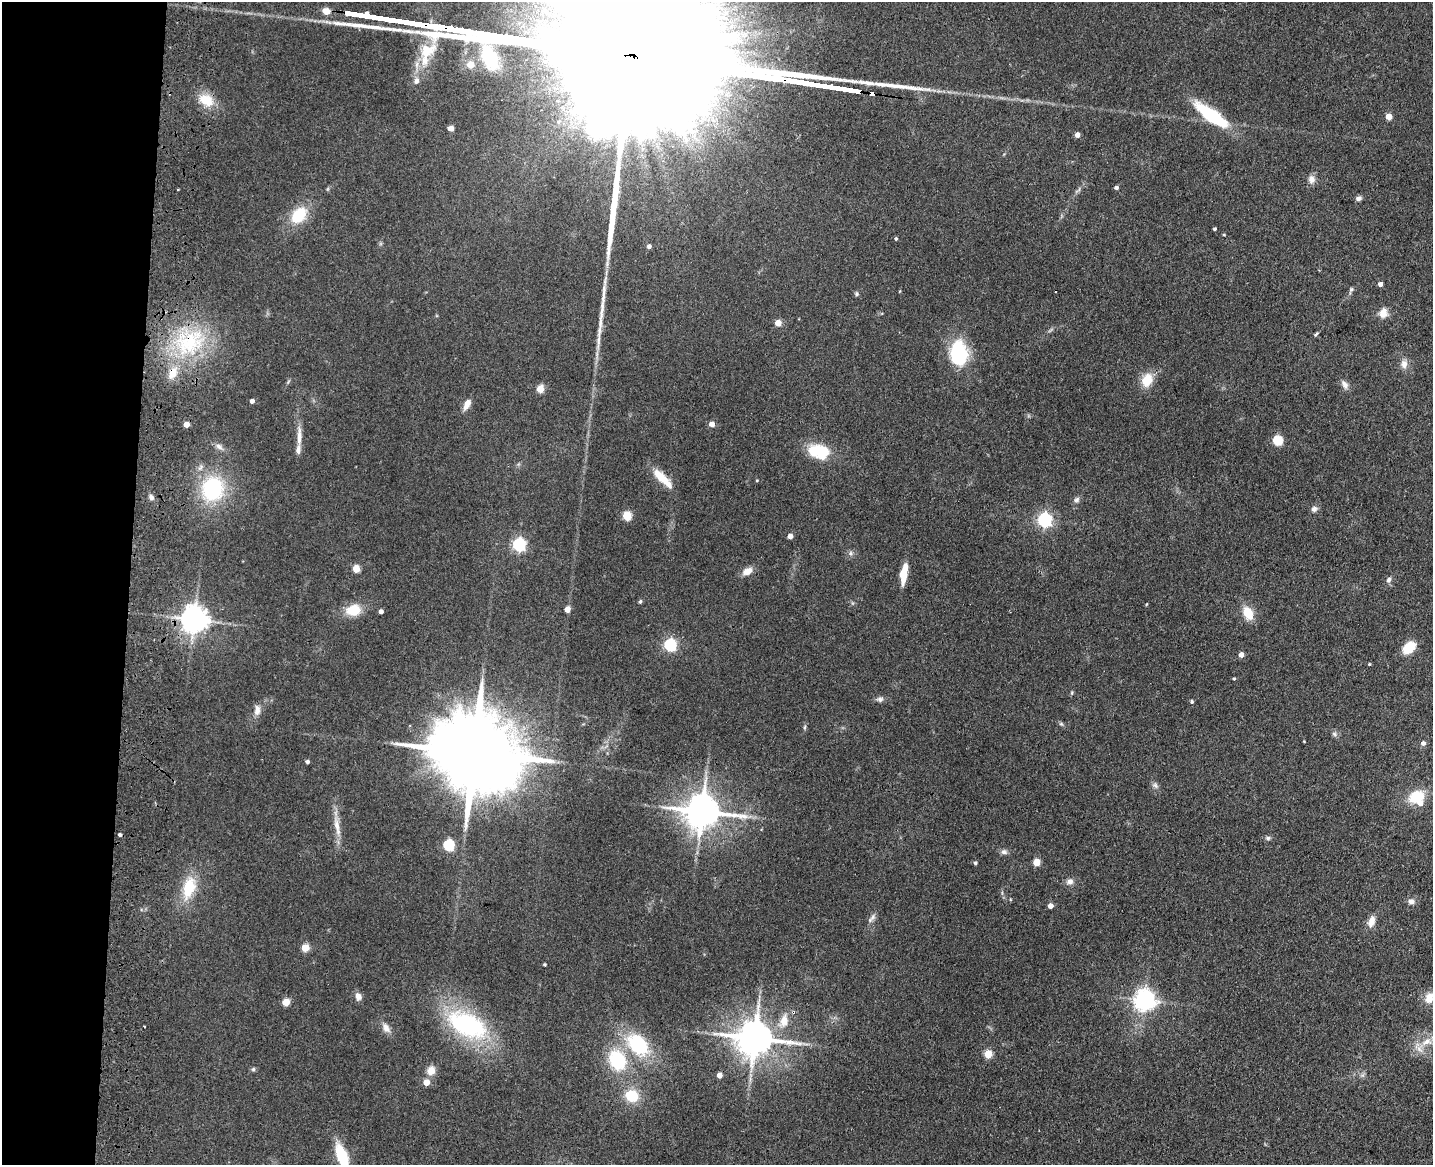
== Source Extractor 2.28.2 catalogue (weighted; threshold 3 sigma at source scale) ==
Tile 4 of 3 x 4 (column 1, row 2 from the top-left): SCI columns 333-1763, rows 2344-3506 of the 4844 x 4686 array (HDU 1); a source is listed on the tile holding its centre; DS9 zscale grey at full resolution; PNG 1435 x 1167 px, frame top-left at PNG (2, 2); no overlay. Shown black and unused: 9% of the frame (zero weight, under 3 of 4 exposures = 6% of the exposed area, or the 3 px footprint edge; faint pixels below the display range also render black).
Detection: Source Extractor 2.28.2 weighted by HDU 2 'WHT'; one run over the whole footprint, this tile lists its part. Background 0.0939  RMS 0.0065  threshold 0.0295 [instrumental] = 3 sigma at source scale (4.5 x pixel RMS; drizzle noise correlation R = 1.50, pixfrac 1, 0.05/0.05 arcsec/px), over >= 5 px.
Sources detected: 127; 1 inside a brighter object's white glare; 3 cosmic-ray / hot-pixel residue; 1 long thin detection or spike segment (spike, bleed or trail) — not listed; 5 inside a brighter listed object's ellipse — not listed separately; the other 117 listed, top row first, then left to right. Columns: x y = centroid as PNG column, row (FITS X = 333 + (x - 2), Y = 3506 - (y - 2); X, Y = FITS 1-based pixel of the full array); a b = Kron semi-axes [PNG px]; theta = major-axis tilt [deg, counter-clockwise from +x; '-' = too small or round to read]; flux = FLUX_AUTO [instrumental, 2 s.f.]
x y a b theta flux
326 11 9 7 -27 5
392 20 13 3 -7 1500
414 23 12 3 -7 1600
436 27 12 3 -6 1900
427 53 36 19 65 25
470 64 11 10 - 6.8
800 82 17 3 -8 2700
823 86 16 3 -8 2300
846 89 16 3 -8 2200
873 93 4 4 - 39
206 100 22 15 -28 13
1211 115 43 13 -35 39
1389 117 4 4 - 10
558 122 5 5 - 1.3
451 128 5 4 - 5.9
1077 135 4 4 - 5.1
1311 179 10 8 85 3.8
1116 188 4 4 - 1.8
1359 198 6 5 - 2.4
299 215 19 13 49 23
1214 229 3 3 - 1
1224 235 4 3 - 0.63
896 239 4 4 - 1
649 246 5 4 - 2.3
1380 284 4 4 - 2.9
1351 290 12 5 69 1.6
856 294 6 5 - 1.1
602 310 44 6 81 12
1383 313 11 9 74 6.4
778 323 4 4 - 12
1316 334 7 3 50 0.99
190 343 51 34 32 64
959 352 27 18 -69 39
1404 364 11 8 -89 4.2
1147 380 16 11 67 13
1345 384 12 7 -60 3.4
540 389 5 4 - 19
252 401 4 4 - 2.9
467 405 13 6 64 5.1
712 424 4 4 - 6.9
186 425 4 4 - 7.9
299 436 27 6 89 6.7
1277 440 5 5 - 42
219 446 11 7 -36 2.8
819 451 26 17 -13 23
662 478 30 9 -45 13
757 480 4 3 - 0.55
212 489 25 22 73 56
151 497 8 6 -71 2
1077 500 8 7 - 2
1314 509 8 7 - 2.4
627 516 5 5 - 32
1044 520 6 6 - 170
790 536 4 4 - 5.3
519 545 6 5 - 120
850 553 7 6 - 1.7
356 569 5 4 - 18
747 571 12 8 27 5.5
904 573 21 6 81 13
1389 580 8 6 60 2
640 602 5 4 - 1.1
567 609 5 4 - 7.2
353 610 16 12 15 15
381 611 4 4 - 3.1
1248 613 12 8 -64 15
194 620 8 8 - 850
670 645 6 5 - 96
1409 647 12 8 43 17
1241 655 4 4 - 4.7
1369 664 4 3 - 0.64
1234 679 4 3 - 0.72
1072 693 7 3 82 0.81
880 699 10 6 5 2.2
1192 702 5 4 - 1.2
257 710 15 8 85 4.1
1061 724 6 5 - 1.1
805 727 8 4 77 1.2
1334 734 8 6 -23 1.6
1304 741 2 2 - 0.46
1423 743 5 5 - 2.4
474 753 28 19 -13 12000
307 762 4 4 - 1.5
1155 785 9 7 -55 2.1
1416 797 16 12 22 20
702 811 11 9 -4 1600
337 826 35 7 -80 8.7
120 835 4 3 - 1.4
1268 838 7 5 -14 1.5
448 845 6 5 - 63
1004 852 9 7 -4 2.2
1036 862 5 4 - 17
975 863 4 4 - 1.1
1070 881 10 8 16 3.1
189 888 25 13 74 23
1411 902 9 7 -4 2.7
1050 906 4 4 - 5.1
872 918 14 6 49 2.5
1371 921 15 8 71 5.6
305 948 5 5 - 19
544 965 3 3 - 0.88
358 996 8 7 - 4.2
1429 998 13 9 72 7.3
1145 1000 7 7 - 440
286 1002 5 4 - 19
784 1021 20 12 73 11
467 1025 45 25 -26 89
386 1028 15 8 -59 4.5
754 1038 11 10 - 1800
1427 1042 19 10 18 9.1
638 1044 26 18 -44 47
988 1054 5 5 - 21
617 1060 19 15 -66 39
253 1069 6 5 - 1.1
431 1071 5 5 - 23
426 1082 4 4 - 11
632 1096 12 11 - 20
342 1156 22 9 -70 30
Overlapping masked pixels (flux is a lower limit): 9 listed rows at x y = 414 23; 436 27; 846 89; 873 93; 190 343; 194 620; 474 753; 784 1021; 754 1038
Isophote crosses this tile's border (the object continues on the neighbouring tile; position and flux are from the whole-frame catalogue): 1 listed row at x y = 342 1156